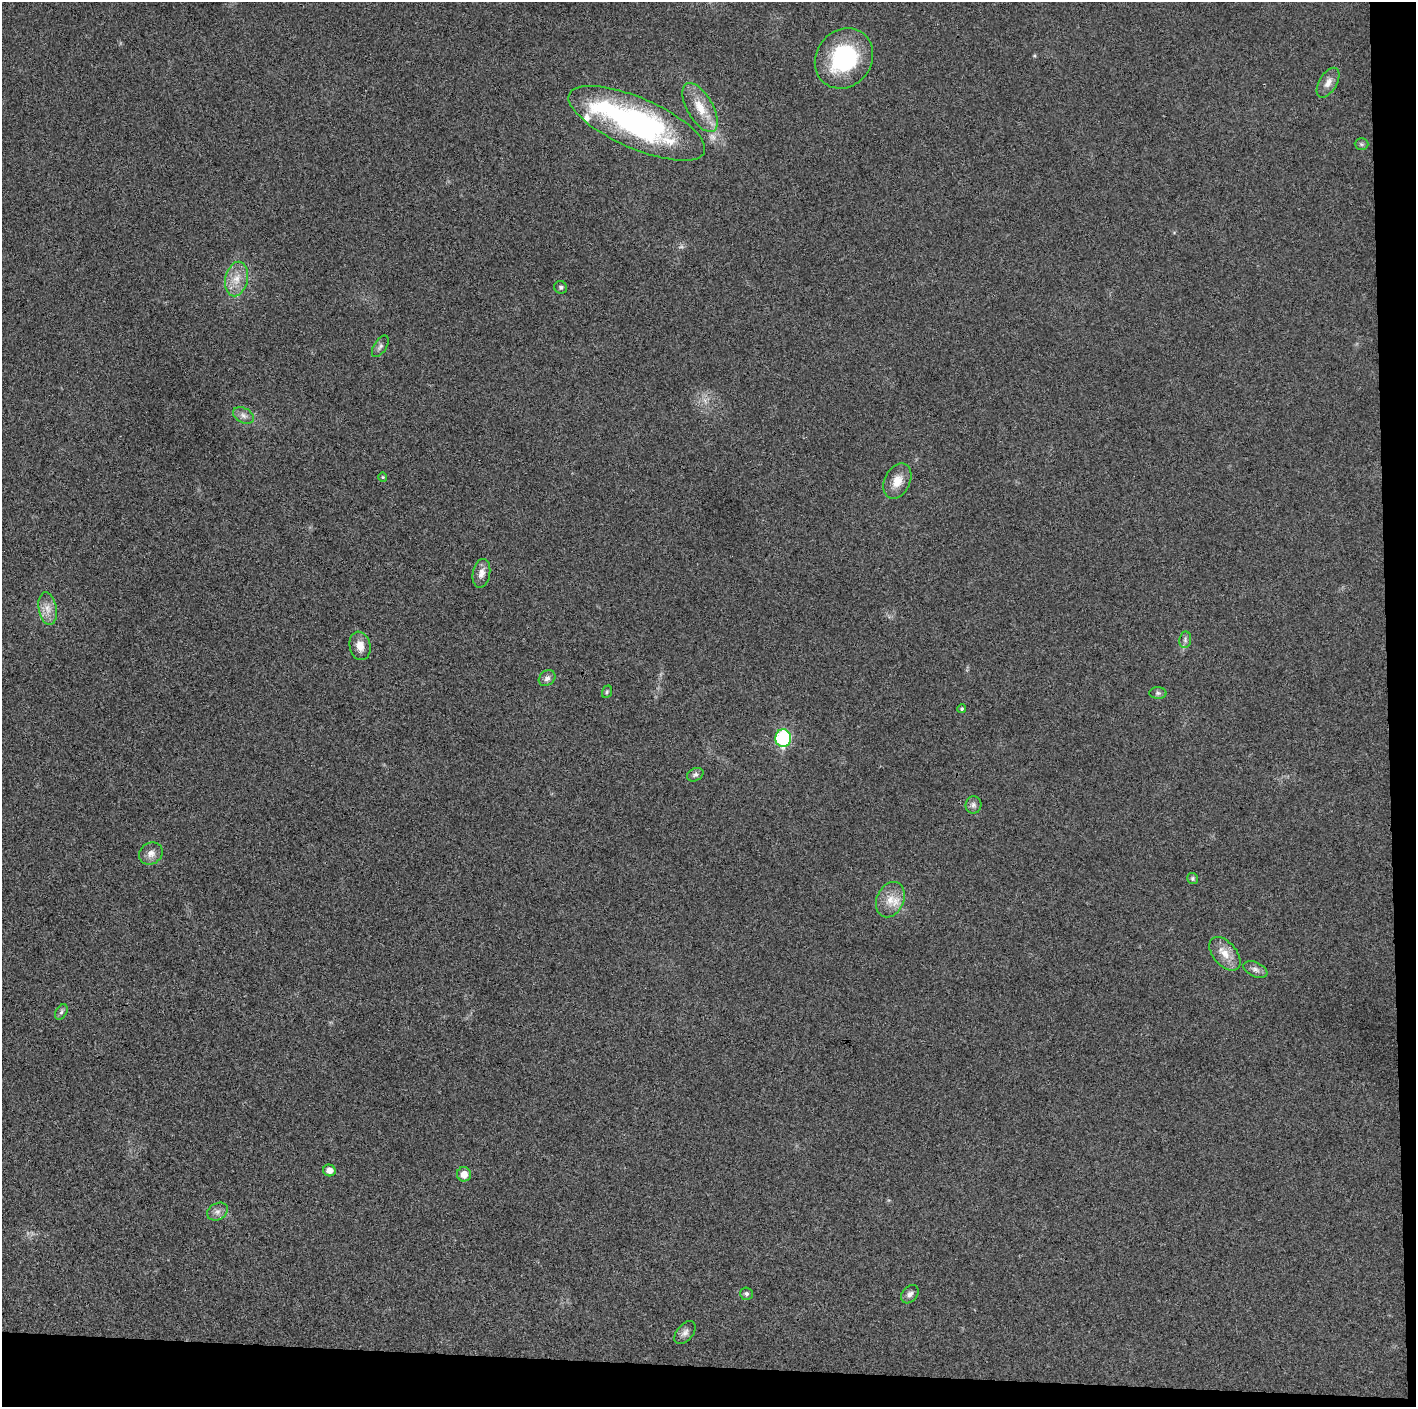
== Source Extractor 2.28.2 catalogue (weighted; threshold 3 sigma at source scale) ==
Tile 9 of 3 x 3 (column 3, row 3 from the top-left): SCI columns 2832-4245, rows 1-1405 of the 4246 x 4219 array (HDU 1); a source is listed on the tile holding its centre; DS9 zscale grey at full resolution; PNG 1418 x 1409 px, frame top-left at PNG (2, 2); each listed source drawn as its Kron ellipse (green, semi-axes under 4 px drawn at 4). Shown black and unused: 5% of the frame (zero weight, under 3 of 4 exposures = <1% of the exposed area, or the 3 px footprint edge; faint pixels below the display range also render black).
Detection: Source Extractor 2.28.2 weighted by HDU 2 'WHT'; one run over the whole footprint, this tile lists its part. Background 0.0233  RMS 0.0054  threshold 0.0241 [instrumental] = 3 sigma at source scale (4.5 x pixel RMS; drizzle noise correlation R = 1.50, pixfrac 1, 0.05/0.05 arcsec/px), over >= 5 px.
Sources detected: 37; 1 too faint to see at this stretch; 1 inside a brighter object's white glare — neither listed nor drawn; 1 inside a brighter listed object's ellipse — not listed separately; the other 34 listed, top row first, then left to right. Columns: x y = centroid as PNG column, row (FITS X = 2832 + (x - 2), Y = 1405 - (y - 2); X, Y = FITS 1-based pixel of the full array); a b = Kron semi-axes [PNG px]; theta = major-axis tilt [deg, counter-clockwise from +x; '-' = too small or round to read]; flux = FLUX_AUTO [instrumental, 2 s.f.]
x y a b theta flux
844 58 31 27 53 52
1328 83 16 8 59 4.2
700 108 27 13 -60 12
637 123 73 25 -23 130
1361 144 7 5 -1 1
236 279 17 11 77 7.8
561 287 6 6 - 1.2
380 346 12 6 57 1.7
243 415 11 7 -26 2.6
383 477 4 4 - 0.55
897 481 18 12 64 7.6
481 573 14 8 79 3.7
48 609 16 9 -80 5.5
1185 640 8 6 81 1.6
360 646 14 10 -78 5
547 678 9 7 39 2.2
607 692 6 5 - 0.88
1158 693 8 6 -1 1.2
962 709 4 4 - 0.7
783 738 9 8 - 48
695 775 9 6 27 1.5
973 805 8 8 - 2
151 853 12 10 32 3.7
1192 879 5 5 - 0.99
890 900 18 13 66 8.3
1225 954 20 11 -50 7.4
1255 969 13 7 -23 2.5
61 1012 8 5 60 1.3
329 1170 6 6 - 3.8
464 1174 7 7 - 5.5
217 1212 11 8 31 2.8
747 1294 6 6 - 1.3
910 1294 10 7 48 2.4
685 1333 13 8 50 2.7